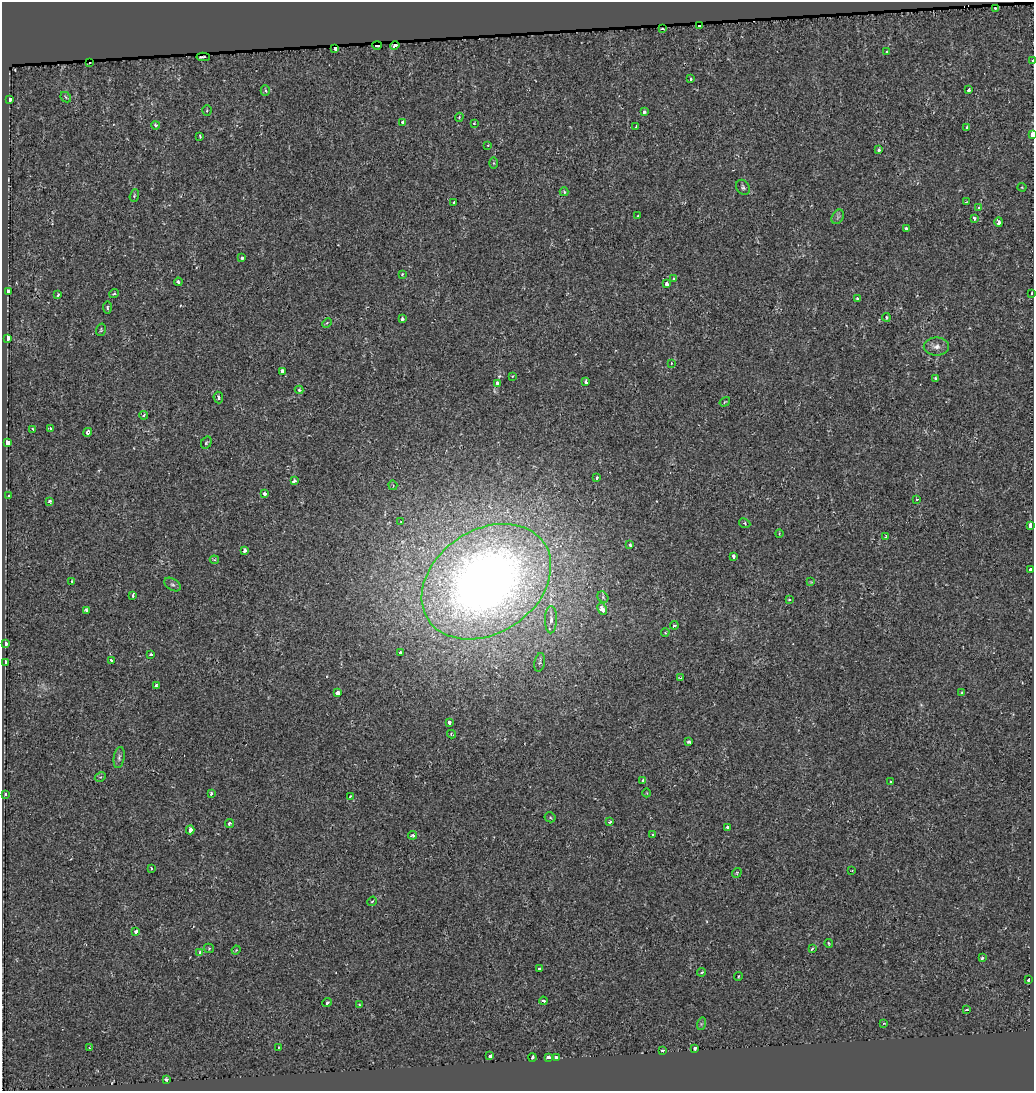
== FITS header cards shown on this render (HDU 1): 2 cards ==
NAXIS1  =                 1032
NAXIS2  =                 1089

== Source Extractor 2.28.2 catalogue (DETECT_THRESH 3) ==
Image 1032 x 1089 px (HDU 1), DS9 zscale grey, 1 PNG px = 1 image px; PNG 1036 x 1093 px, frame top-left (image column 1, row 1089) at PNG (2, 2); each listed source drawn as its Kron ellipse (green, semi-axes under 4 px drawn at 4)
Background 0.0335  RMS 0.0069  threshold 0.0208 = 3 sigma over >= 5 px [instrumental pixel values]
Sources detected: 159; all 159 listed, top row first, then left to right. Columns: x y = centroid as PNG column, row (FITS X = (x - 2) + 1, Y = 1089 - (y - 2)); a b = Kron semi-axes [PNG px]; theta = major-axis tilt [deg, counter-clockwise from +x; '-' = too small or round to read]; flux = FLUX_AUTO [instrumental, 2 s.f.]
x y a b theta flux
995 8 3 3 - 2.9
700 26 4 3 - 5.8
662 29 3 2 - 0.68
377 45 5 3 - 15
395 45 5 3 - 2.1
335 49 3 3 - 6.1
887 52 3 3 - 0.64
203 57 6 2 3 1.2
1033 61 3 2 - 3.9
90 62 3 3 - 44
690 79 3 3 - 2.1
969 90 4 3 - 1.6
265 91 5 4 - 0.93
66 97 6 4 -46 0.59
10 100 4 3 - 5.3
207 111 5 4 - 0.6
644 112 3 3 - 2.4
459 117 5 3 - 0.51
403 122 3 3 - 5.5
474 123 3 3 - 0.37
155 125 4 3 - 0.82
636 127 3 3 - 1.8
967 128 4 3 - 0.86
1032 135 4 3 - 5.4
200 136 3 2 - 0.58
488 145 3 3 - 0.46
879 150 4 3 - 0.9
493 163 5 4 - 0.55
743 187 8 6 -58 1.1
1022 187 4 4 - 0.45
564 192 4 3 - 0.75
134 195 6 4 71 0.61
454 202 3 3 - 1.9
966 202 3 2 - 0.35
979 208 4 3 - 1
638 216 3 2 - 0.33
838 217 8 5 60 1.3
974 218 4 3 - 1.4
999 222 5 3 - 3.1
906 229 3 3 - 1.8
242 258 3 3 - 2
402 274 4 3 - 0.66
674 279 4 3 - 1
178 282 4 3 - 1.1
667 284 3 3 - 6.2
9 292 4 3 - 17
1032 293 3 2 - 1
114 294 5 4 - 0.66
58 295 4 3 - 1.3
857 299 3 3 - 1.8
107 307 6 3 -86 0.66
886 317 4 3 - 0.67
402 319 3 3 - 1.7
327 323 5 4 - 0.64
101 330 6 4 72 0.69
8 339 4 3 - 31
936 346 12 9 0 3
671 363 4 3 - 0.37
282 371 3 3 - 4.3
512 376 3 3 - 0.42
936 379 4 3 - 1.2
586 382 4 3 - 2.3
497 383 4 3 - 3.4
299 390 4 4 - 0.86
218 398 6 4 -85 1
725 402 5 4 - 0.52
144 415 4 4 - 1.2
33 429 3 3 - 0.76
50 429 4 3 - 1.6
87 432 4 4 - 1.9
8 442 3 3 - 19
206 443 6 5 - 0.66
597 478 3 3 - 2.3
294 481 3 3 - 2.7
393 485 5 4 - 0.5
264 494 4 4 - 2.8
9 496 3 3 - 0.53
917 499 3 2 - 2.3
50 501 3 3 - 0.8
401 522 3 2 - 0.34
745 523 6 4 -25 0.85
1030 525 4 3 - 53
779 533 4 2 - 0.36
886 537 3 3 - 0.64
630 545 3 3 - 1.3
245 550 4 4 - 2.2
734 556 4 3 - 3.3
214 560 4 3 - 0.71
1031 570 3 3 - 7.2
72 581 4 3 - 0.41
486 582 70 51 33 450
811 582 4 4 - 0.46
172 585 9 5 -34 1.2
133 595 4 3 - 1.8
603 597 6 5 - 0.76
789 599 3 3 - 0.66
602 609 6 4 -63 3.6
86 610 4 3 - 1.2
551 620 13 6 89 2.2
674 625 4 3 - 0.77
665 632 4 3 - 0.53
5 644 3 3 - 4
400 653 3 3 - 3.7
151 655 3 3 - 1.2
111 661 4 3 - 1.7
6 662 3 3 - 11
540 662 9 5 80 1.1
680 678 4 3 - 0.51
156 686 4 4 - 1.8
337 693 4 3 - 4.3
962 693 4 3 - 0.85
449 722 4 3 - 3.9
451 734 4 3 - 0.67
689 742 3 3 - 2.2
119 757 11 5 81 1.3
100 777 6 4 31 0.55
643 781 4 3 - 2
891 782 3 3 - 1.1
211 793 4 3 - 1.4
647 793 4 3 - 0.29
5 794 3 3 - 3.5
350 796 4 3 - 0.81
550 817 5 5 - 0.67
610 822 3 3 - 1.3
229 823 5 4 - 0.93
728 827 3 3 - 2.9
190 830 4 3 - 3.2
413 835 4 4 - 1.2
653 835 4 3 - 0.88
151 868 3 3 - 0.77
852 870 3 2 - 0.26
737 873 5 4 - 0.57
372 901 5 4 - 0.54
136 932 4 3 - 4.2
829 943 4 3 - 0.68
209 948 5 4 - 0.54
812 949 3 3 - 0.68
236 950 5 3 - 0.51
200 953 4 3 - 2.7
982 958 3 3 - 0.62
539 968 3 3 - 5.4
702 972 4 3 - 0.89
738 976 4 3 - 0.55
1029 980 3 3 - 19
543 1001 4 4 - 1.6
327 1003 5 3 - 1.1
359 1005 4 3 - 0.55
966 1010 4 3 - 0.71
884 1023 4 3 - 0.47
701 1024 6 4 72 0.72
278 1047 3 3 - 0.77
89 1048 3 2 - 0.32
695 1048 3 3 - 5.4
663 1050 4 3 - 1.8
490 1056 4 3 - 7
532 1057 4 3 - 0.83
548 1057 4 3 - 7.4
556 1057 4 3 - 7
166 1079 3 3 - 2
At the frame edge (FLAGS 8, measured only in part): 3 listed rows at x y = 1033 61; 1032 135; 1032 293